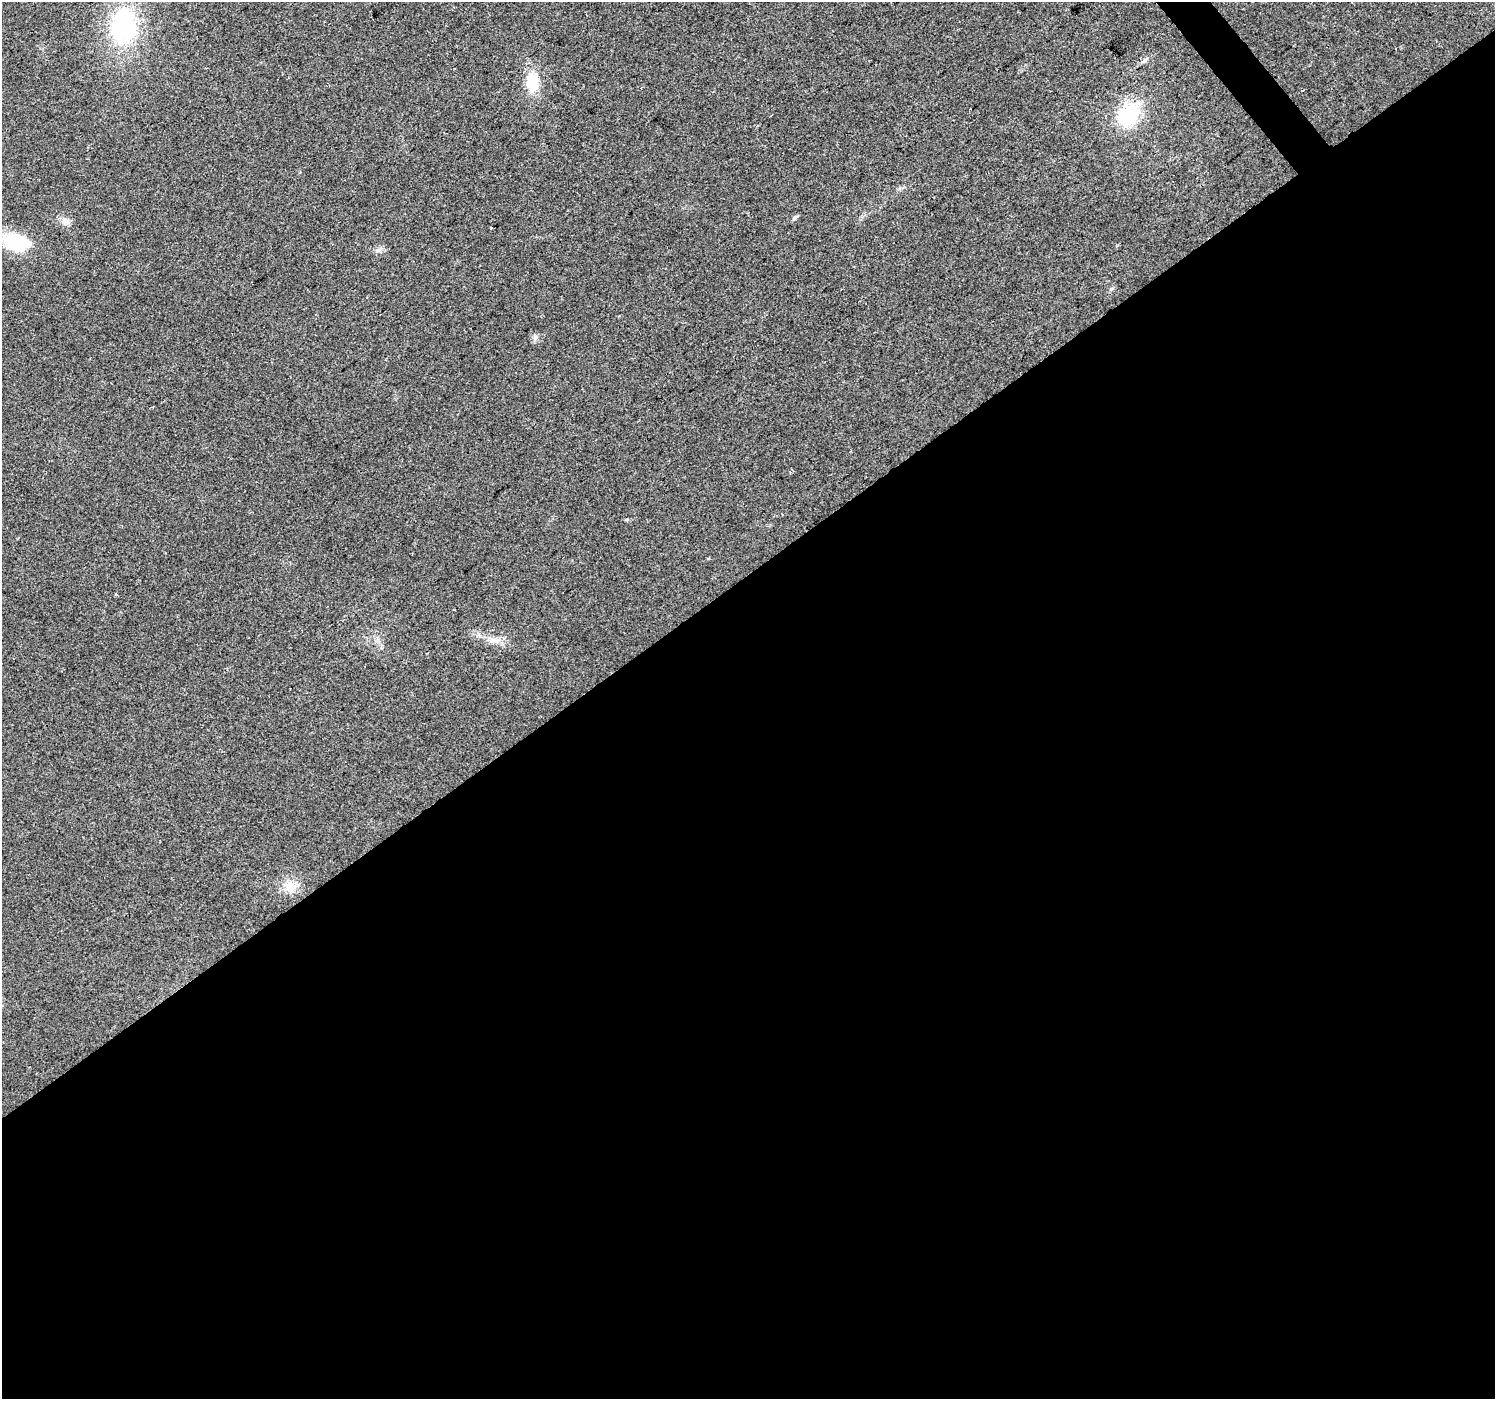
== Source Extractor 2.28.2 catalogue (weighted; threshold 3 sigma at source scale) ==
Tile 15 of 4 x 4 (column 3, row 4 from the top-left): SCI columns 2989-4481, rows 134-1530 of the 5978 x 5921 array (HDU 1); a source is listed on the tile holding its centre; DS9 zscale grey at full resolution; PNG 1497 x 1401 px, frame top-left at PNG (2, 2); no overlay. Shown black and unused: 59% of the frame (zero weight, under 2 of 3 exposures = <1% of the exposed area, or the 3 px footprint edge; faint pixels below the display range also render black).
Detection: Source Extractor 2.28.2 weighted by HDU 2 'WHT'; one run over the whole footprint, this tile lists its part. Background 0.0727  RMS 0.0088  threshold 0.0398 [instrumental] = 3 sigma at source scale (4.5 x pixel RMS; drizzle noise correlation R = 1.50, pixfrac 1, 0.0396/0.0396 arcsec/px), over >= 5 px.
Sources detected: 12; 1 inside a brighter object's white glare — not listed; the other 11 listed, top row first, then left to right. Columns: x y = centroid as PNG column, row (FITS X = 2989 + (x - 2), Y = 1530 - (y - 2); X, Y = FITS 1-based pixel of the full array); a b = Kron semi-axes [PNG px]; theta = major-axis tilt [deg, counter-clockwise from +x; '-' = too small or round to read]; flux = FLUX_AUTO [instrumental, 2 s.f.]
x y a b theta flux
123 26 32 24 87 110
1144 60 9 3 45 1.8
532 81 24 14 -88 24
1303 90 3 2 - 0.71
1129 114 27 18 53 51
795 217 8 5 38 1.8
66 221 11 8 -16 4.5
13 240 27 20 9 39
535 338 8 6 90 2.6
493 640 18 7 -4 7.9
290 886 18 13 -7 13
Unlisted compact peaks at least as high as the median listed source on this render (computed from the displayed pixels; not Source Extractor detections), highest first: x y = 1111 289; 627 519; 378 250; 708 558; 899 189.